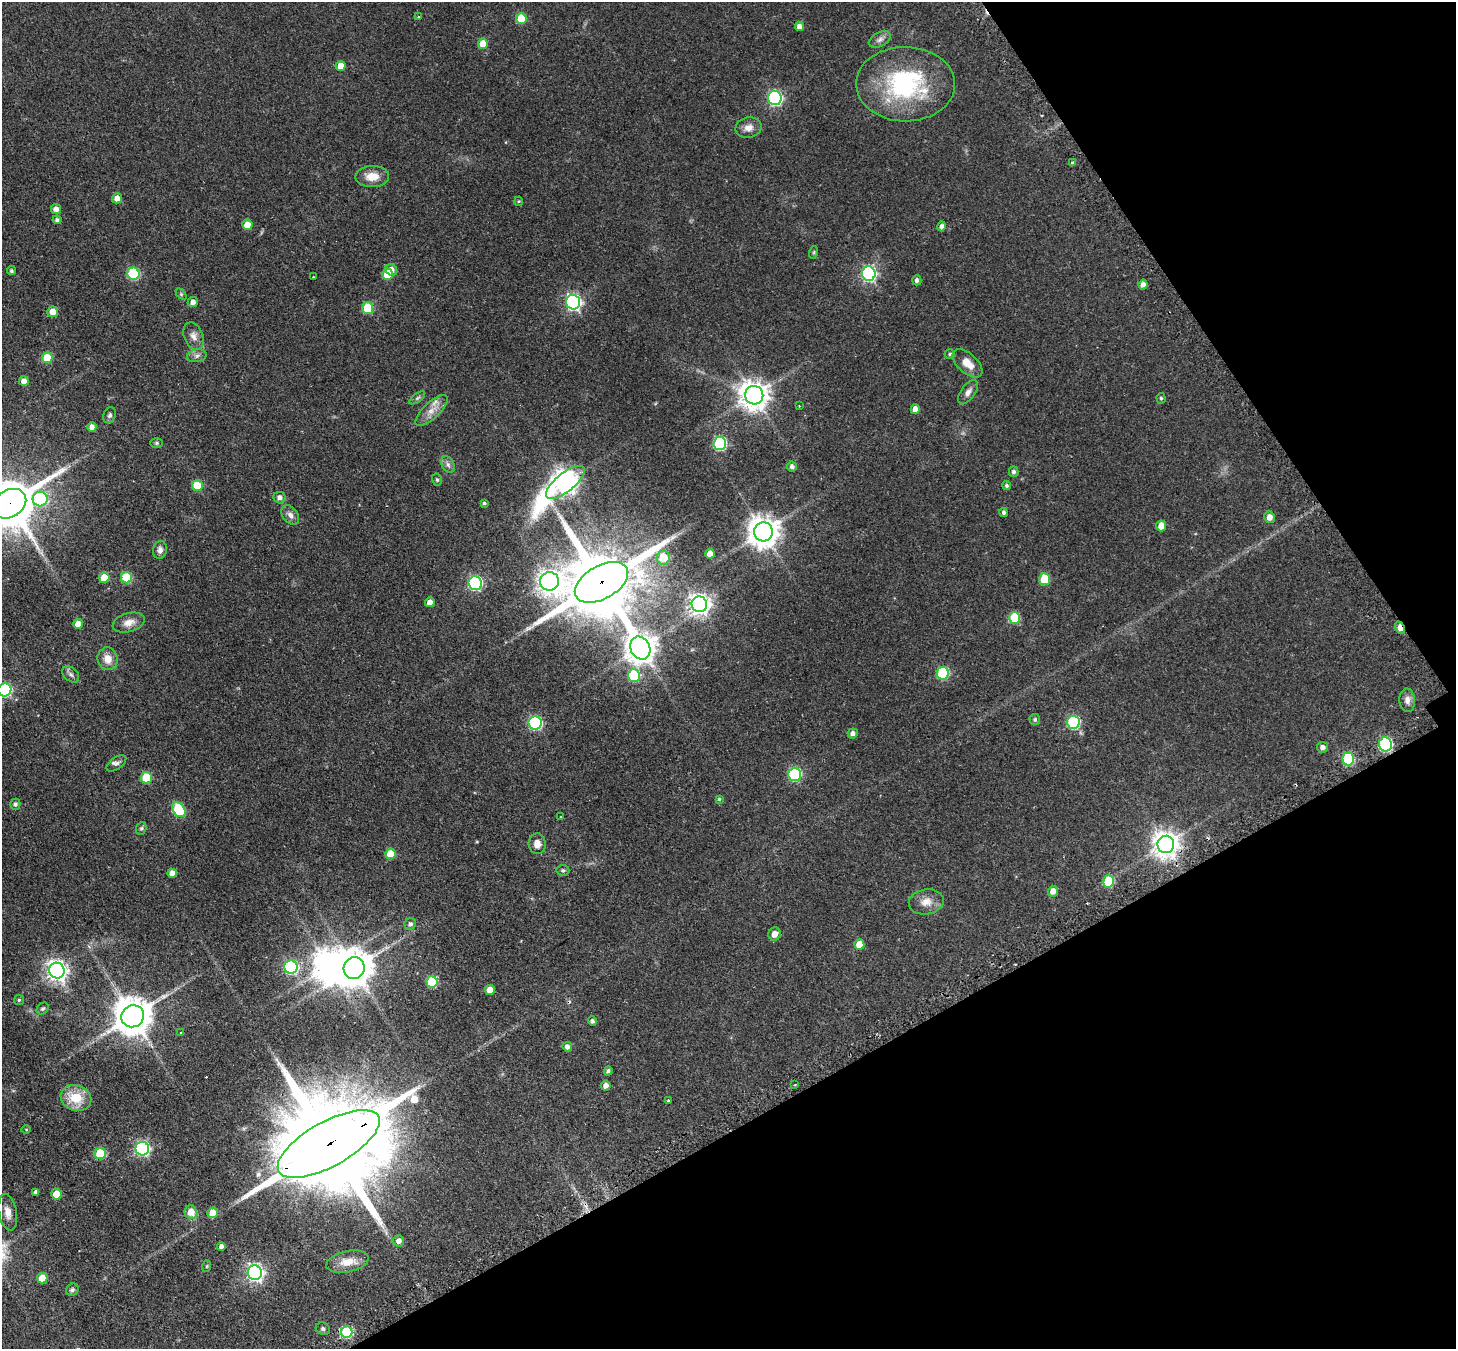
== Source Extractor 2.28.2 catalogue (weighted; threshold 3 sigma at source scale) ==
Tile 12 of 4 x 4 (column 4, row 3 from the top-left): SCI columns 4409-5862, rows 1673-3019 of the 5908 x 5899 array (HDU 1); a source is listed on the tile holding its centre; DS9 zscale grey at full resolution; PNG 1458 x 1351 px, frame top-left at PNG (2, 2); each listed source drawn as its Kron ellipse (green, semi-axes under 4 px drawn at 4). Shown black and unused: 26% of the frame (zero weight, under 2 of 3 exposures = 4% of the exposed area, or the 3 px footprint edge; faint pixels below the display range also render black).
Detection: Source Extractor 2.28.2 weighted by HDU 2 'WHT'; one run over the whole footprint, this tile lists its part. Background 0.19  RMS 0.0077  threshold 0.0346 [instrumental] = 3 sigma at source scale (4.5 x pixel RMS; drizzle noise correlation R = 1.50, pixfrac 1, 0.05/0.05 arcsec/px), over >= 5 px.
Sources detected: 151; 1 inside a brighter object's white glare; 3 cosmic-ray / hot-pixel residue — neither listed nor drawn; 1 inside a brighter listed object's ellipse — not listed separately; the other 146 listed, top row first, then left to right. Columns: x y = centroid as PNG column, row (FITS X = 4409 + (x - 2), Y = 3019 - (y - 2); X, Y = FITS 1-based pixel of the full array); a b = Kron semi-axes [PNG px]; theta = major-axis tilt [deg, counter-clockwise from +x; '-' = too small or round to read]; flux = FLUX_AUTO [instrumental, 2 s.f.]
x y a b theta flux
419 17 3 3 - 1.1
521 19 5 5 - 18
799 26 5 4 - 3.6
880 39 12 7 28 3.3
483 44 5 5 - 12
341 66 5 5 - 9.2
905 84 49 37 0 94
775 98 7 6 - 150
748 128 13 10 13 5.5
1072 162 3 3 - 0.99
372 176 17 10 1 10
117 198 5 5 - 4.8
519 201 5 4 - 0.75
56 209 5 5 - 3.7
57 220 4 4 - 1.7
247 225 5 5 - 9
942 226 5 4 - 2.5
814 252 6 4 71 0.96
391 270 6 5 - 5.5
11 271 4 4 - 1.2
133 274 6 6 - 57
387 274 5 5 - 18
869 274 7 7 - 170
313 277 3 2 - 0.63
917 280 5 4 - 2.2
1143 284 5 4 - 3
181 294 6 4 -46 1
193 302 5 5 - 3.3
573 302 7 7 - 200
368 308 5 5 - 33
53 312 5 5 - 8.2
194 336 14 9 -67 5.1
950 354 5 4 - 1.3
197 356 10 6 11 2.6
47 358 5 5 - 22
967 363 18 10 -42 8.8
24 381 5 4 - 4.4
968 392 14 7 56 3.7
754 395 9 9 - 930
417 398 9 4 35 1.4
1161 398 5 4 - 1.1
799 406 2 2 - 0.49
915 409 5 4 - 4.9
431 410 21 8 43 7.5
110 415 8 6 67 1.9
92 427 5 4 - 3.9
157 443 6 5 - 1.2
720 443 6 6 - 91
448 465 9 6 -63 2.4
792 466 5 5 - 2.2
1014 472 5 5 - 2
437 480 6 5 - 1.2
565 482 24 9 39 610
1006 485 5 4 - 1.4
197 486 5 5 - 26
280 498 6 5 - 3.2
40 499 7 7 - 51
484 503 4 4 - 1.1
9 504 18 13 31 4100
1003 512 4 4 - 1.6
290 515 10 7 -51 3.5
1269 517 6 5 - 5
1161 526 5 5 - 9.4
763 532 9 9 - 1200
160 550 9 7 82 3.4
710 554 5 4 - 6.2
663 558 7 6 - 19
104 578 5 5 - 15
126 578 5 5 - 40
1045 579 6 5 - 29
549 581 9 9 - 580
601 582 29 16 30 9700
475 583 7 6 - 130
430 602 5 5 - 4.8
699 604 8 8 - 440
1014 618 6 5 - 29
129 623 16 9 15 6.7
78 624 5 4 - 6.6
1400 628 6 4 -65 8.2
640 648 12 9 -64 1100
108 659 11 10 - 7.5
943 673 6 6 - 61
71 674 10 6 -39 2.3
634 676 6 6 - 40
5 690 6 6 - 110
1407 700 12 8 -87 4.4
1035 720 5 5 - 1.4
1073 722 7 6 - 80
535 723 6 6 - 90
853 733 5 5 - 2.8
1385 744 7 6 - 110
1322 747 5 5 - 3
1348 759 6 5 - 57
116 763 11 6 35 2.6
795 774 6 6 - 78
146 778 5 5 - 29
719 799 4 4 - 0.91
15 804 5 5 - 2
179 810 8 5 -55 55
560 817 3 2 - 0.82
141 828 6 5 - 1.3
537 844 10 8 -88 5.4
1166 844 8 8 - 800
390 854 5 5 - 18
563 870 6 5 - 1.3
172 873 4 4 - 4.7
1109 881 6 5 - 39
1053 891 5 5 - 5.1
926 902 17 12 10 8.1
410 924 6 5 - 2.1
775 934 6 6 - 6
859 944 5 5 - 10
291 967 6 6 - 100
354 968 11 10 - 1600
57 970 8 7 - 410
432 982 6 5 - 40
490 990 5 5 - 8
19 1000 5 5 - 1.1
43 1009 6 5 - 1.3
133 1016 11 11 - 1900
592 1021 4 4 - 2
181 1032 3 2 - 0.8
567 1047 5 4 - 2.7
608 1071 4 4 - 1.5
794 1085 2 2 - 0.72
606 1086 5 4 - 3.7
76 1098 15 12 -20 18
669 1100 3 2 - 0.95
26 1129 5 3 - 0.61
329 1144 57 22 29 24000
142 1149 7 7 - 140
100 1154 5 5 - 41
36 1192 4 3 - 1.8
56 1194 5 5 - 13
8 1212 18 9 -79 6.5
191 1212 7 6 - 10
213 1213 5 5 - 9.2
399 1241 5 5 - 3.7
221 1246 4 4 - 2.4
348 1262 21 10 12 11
207 1266 6 3 71 0.9
255 1273 7 7 - 240
42 1278 5 5 - 17
72 1290 6 5 - 1.5
323 1329 7 6 - 1.7
347 1332 6 5 - 48
Overlapping masked pixels (flux is a lower limit): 5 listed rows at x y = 9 504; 601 582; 1400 628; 1166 844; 329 1144
Isophote crosses this tile's border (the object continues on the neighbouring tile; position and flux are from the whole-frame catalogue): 2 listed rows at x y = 9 504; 5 690